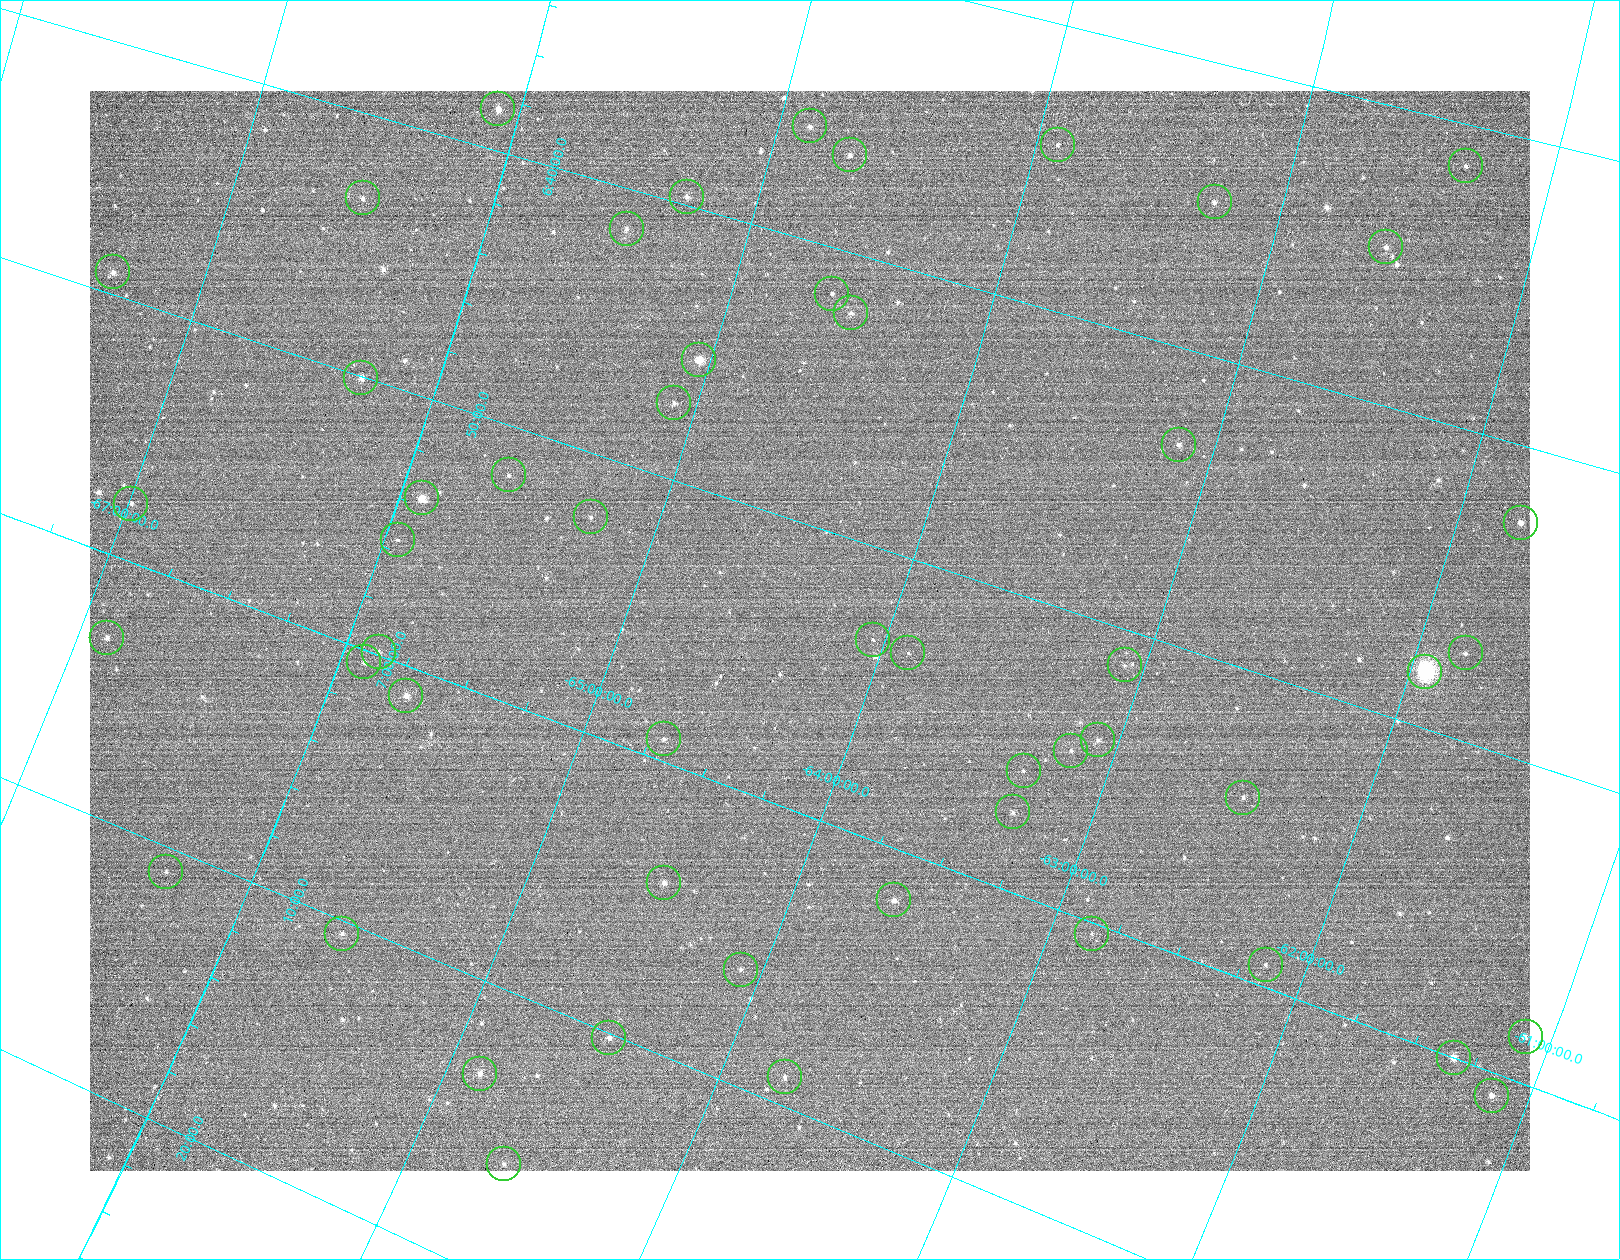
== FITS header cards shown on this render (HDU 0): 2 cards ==
NAXIS1  =                 1440
NAXIS2  =                 1080

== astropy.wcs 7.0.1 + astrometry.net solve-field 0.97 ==
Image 1440 x 1080 px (HDU 0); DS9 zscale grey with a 90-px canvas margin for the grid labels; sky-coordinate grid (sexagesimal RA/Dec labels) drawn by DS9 from the SOLVED WCS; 52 Tycho-2 reference stars matched to detected sources circled (green)
Header WCS: none
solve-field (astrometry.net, Tycho-2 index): SOLVED blind (the file carries no WCS)
Solved WCS: RA---TAN-SIP/DEC--TAN-SIP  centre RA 06:53:39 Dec -64:18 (103.41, -64.30 deg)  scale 14.2 arcsec/px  FOV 341.1' x 255.9'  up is -109 deg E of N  parity flipped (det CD > 0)
(file carries no celestial WCS; the grid is the blind solution)
Tycho-2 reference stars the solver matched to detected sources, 52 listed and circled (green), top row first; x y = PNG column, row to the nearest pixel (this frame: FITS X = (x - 90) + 1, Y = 1080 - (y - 91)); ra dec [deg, ICRS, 3 dp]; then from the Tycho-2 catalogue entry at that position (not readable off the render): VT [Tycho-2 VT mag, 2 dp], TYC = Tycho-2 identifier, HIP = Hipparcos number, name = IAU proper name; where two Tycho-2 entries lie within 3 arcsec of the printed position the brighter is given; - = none
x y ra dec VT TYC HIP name
498 109 99.606 -66.086 7.26 8907-1632-1 31742 -
810 126 98.978 -64.881 8.22 8903-1181-1 31512 -
1058 145 98.560 -63.918 8.49 8902-1175-1 31335 -
850 155 99.139 -64.699 8.31 8903-1677-1 31580 -
1466 166 97.851 -62.338 8.49 8898-1598-1 - -
687 197 99.923 -65.274 8.23 8903-377-1 31866 -
363 198 100.821 -66.501 8.12 8907-1151-1 32200 -
1215 202 98.696 -63.262 7.81 8899-176-1 31386 -
627 229 100.375 -65.469 7.94 8903-127-1 32035 -
1386 247 98.691 -62.562 8.32 8899-818-1 31381 -
113 272 102.283 -67.351 8.15 8907-1830-1 - -
832 294 100.411 -64.618 8.31 8903-1430-1 - -
851 313 100.531 -64.524 8.20 8903-1852-1 32079 -
699 360 101.355 -65.044 7.39 8903-32-1 32374 -
361 378 102.510 -66.293 7.08 8907-1200-1 32779 -
674 403 101.814 -65.089 8.50 8903-1001-1 32529 -
1179 445 100.820 -63.136 8.19 8899-802-1 32199 -
509 475 102.954 -65.620 8.53 8916-785-1 32950 -
422 498 103.435 -65.914 8.44 8920-1026-1 33107 -
131 504 104.446 -66.986 8.54 8920-888-1 - -
591 517 103.080 -65.259 8.93 8916-1136-1 - -
1521 523 100.620 -61.756 7.24 8895-888-1 - -
398 540 103.890 -65.949 8.85 8920-1095-1 - -
107 638 105.798 -66.889 7.72 8920-1614-1 33993 -
873 640 103.303 -64.049 9.27 8916-142-1 - -
379 652 104.974 -65.868 8.66 8920-1448-1 - -
908 653 103.313 -63.900 9.44 8916-436-1 - -
1466 653 101.798 -61.813 8.49 8895-947-1 32521 -
364 662 105.116 -65.909 8.42 8920-1204-1 33733 -
1125 665 102.799 -63.076 9.28 8899-374-1 - -
1425 672 102.048 -61.941 3.26 8899-2202-1 32607 -
406 696 105.273 -65.706 7.38 8920-1052-1 33802 -
664 739 104.804 -64.693 8.83 8916-497-1 33633 -
1098 740 103.493 -63.079 8.83 8912-1411-1 33135 -
1071 751 103.658 -63.167 8.91 8912-1235-1 - -
1024 771 103.961 -63.317 9.12 8912-1419-1 33320 -
1243 798 103.550 -62.463 8.41 8912-412-1 33162 -
1013 812 104.338 -63.301 9.41 8912-1009-1 - -
166 872 107.728 -66.325 9.19 8921-545-1 34679 -
664 883 106.036 -64.490 7.49 8916-1051-1 34092 -
894 900 105.435 -63.620 8.21 8912-669-1 33857 -
342 934 107.619 -65.592 8.97 8917-1422-1 - -
1092 934 105.091 -62.842 9.49 8912-504-1 - -
1266 965 104.822 -62.157 9.10 8912-1278-1 33638 -
741 970 106.513 -64.083 8.86 8916-1934-1 34256 -
1526 1037 104.635 -61.099 8.23 8908-1513-1 - -
609 1038 107.544 -64.459 7.70 8917-778-1 - -
1454 1058 104.999 -61.336 6.89 8908-1355-1 33690 -
480 1074 108.316 -64.873 7.33 8917-314-1 34901 -
785 1077 107.258 -63.761 8.28 8917-385-1 34509 -
1492 1096 105.180 -61.142 7.73 8908-1941-1 33761 -
504 1164 108.993 -64.644 8.82 8917-516-1 35155 -